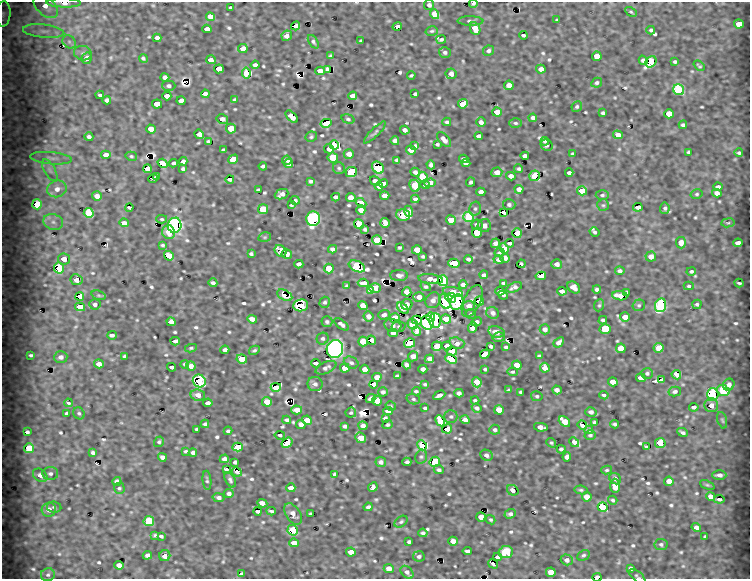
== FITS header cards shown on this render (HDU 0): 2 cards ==
NAXIS1  =                  748 / length of data axis 1
NAXIS2  =                  577 / length of data axis 2

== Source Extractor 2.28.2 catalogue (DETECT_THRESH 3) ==
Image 748 x 577 px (HDU 0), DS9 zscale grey, 1 PNG px = 1 image px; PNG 752 x 581 px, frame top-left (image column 1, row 577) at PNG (2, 2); each listed source drawn as its Kron ellipse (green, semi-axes under 4 px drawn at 4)
Background 4000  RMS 42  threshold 127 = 3 sigma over >= 5 px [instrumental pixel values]
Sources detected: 669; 2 with non-positive FLUX_AUTO (blend fragments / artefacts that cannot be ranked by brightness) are neither listed nor drawn; of the other 667, the 500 brightest by FLUX_AUTO listed and drawn (167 fainter detections omitted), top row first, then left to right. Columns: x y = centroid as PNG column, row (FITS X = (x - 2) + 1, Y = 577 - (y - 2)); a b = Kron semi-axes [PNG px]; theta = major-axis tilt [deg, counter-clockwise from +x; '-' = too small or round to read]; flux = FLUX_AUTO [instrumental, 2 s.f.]
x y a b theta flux
64 3 17 4 -2 35000
473 3 4 3 - 6100
429 5 5 5 - 9600
46 6 14 8 -42 34000
231 8 4 3 - 6000
631 12 6 4 -30 4600
3 14 12 7 86 16000
435 14 5 4 - 100000
210 17 4 4 - 30000
557 20 3 3 - 4300
470 21 13 4 -1 7400
739 24 5 4 - 37000
296 26 4 4 - 13000
397 26 5 3 - 11000
475 28 6 5 - 39000
207 29 5 4 - 22000
651 30 4 4 - 5300
44 31 21 6 -6 30000
432 31 6 4 15 4700
523 35 4 3 - 6100
287 36 5 5 - 17000
157 38 4 4 - 13000
441 39 5 3 - 6200
361 41 3 3 - 4200
69 42 7 6 - 8800
313 42 7 4 -58 5900
243 49 5 4 - 25000
488 51 6 5 - 6900
445 52 6 5 - 7200
83 53 9 7 -15 10000
331 56 4 3 - 5000
597 56 4 4 - 45000
87 58 6 5 - 20000
143 58 4 3 - 5300
211 60 5 4 - 21000
643 60 5 4 - 4700
651 62 6 5 - 220000
675 62 3 3 - 5000
255 65 4 4 - 10000
699 66 6 3 -40 4300
219 69 5 4 - 58000
328 69 4 4 - 12000
541 69 4 4 - 17000
320 71 5 4 - 24000
246 73 5 4 - 42000
451 74 5 5 - 17000
411 75 4 2 - 4500
165 78 4 4 - 15000
597 83 5 4 - 6000
509 85 5 4 - 26000
169 86 6 5 - 8200
679 90 6 5 - 340000
205 94 4 4 - 20000
415 94 3 3 - 5000
100 95 4 2 - 4800
167 96 4 4 - 28000
353 96 4 4 - 19000
107 100 4 4 - 9400
235 100 4 4 - 7600
181 101 4 4 - 17000
157 104 5 4 - 180000
463 104 5 4 - 100000
577 107 5 5 - 5700
497 112 5 4 - 41000
603 113 4 3 - 6500
669 114 5 4 - 53000
292 117 7 4 -46 23000
533 118 4 4 - 8600
222 119 6 4 -12 10000
348 119 7 4 -15 5900
447 122 4 3 - 6200
481 122 5 4 - 13000
326 123 5 4 - 65000
515 123 6 5 - 5100
683 125 4 4 - 6500
151 129 5 4 - 33000
231 129 5 5 - 69000
405 130 4 4 - 12000
375 132 15 4 45 7000
199 134 5 4 - 16000
618 135 5 4 - 18000
479 136 4 4 - 12000
89 137 4 4 - 8300
311 137 6 5 - 5000
444 140 9 5 -50 19000
395 141 4 4 - 10000
545 141 4 4 - 5600
208 142 4 3 - 6200
437 144 3 3 - 4900
334 145 4 4 - 150000
547 145 6 5 - 9800
415 146 4 4 - 7700
329 149 5 4 - 15000
223 150 3 3 - 4400
411 150 5 4 - 42000
689 152 4 3 - 7500
739 153 4 4 - 4900
349 154 5 4 - 16000
573 154 3 3 - 4800
106 155 5 4 - 25000
131 156 6 4 -14 4300
525 156 4 4 - 12000
51 158 21 6 -5 21000
333 158 5 5 - 110000
233 159 5 4 - 55000
464 159 4 4 - 8000
287 160 5 4 - 18000
397 160 4 4 - 8600
183 161 4 4 - 13000
163 163 5 4 - 29000
173 163 4 3 - 6800
466 163 4 4 - 9100
289 164 4 3 - 11000
431 165 4 4 - 8600
263 166 4 3 - 6400
339 168 6 6 - 5300
378 168 7 5 -46 150000
147 169 4 4 - 19000
183 169 4 3 - 6000
519 169 4 4 - 4900
50 170 12 5 -60 13000
351 172 6 5 - 250000
415 172 5 4 - 9200
497 172 5 5 - 20000
569 173 4 3 - 7400
511 176 4 4 - 15000
534 176 5 5 - 92000
157 177 4 4 - 7600
423 177 5 4 - 110000
153 178 5 3 - 6500
230 179 4 3 - 8300
310 181 4 3 - 6400
375 181 5 4 - 12000
470 182 4 3 - 6600
383 183 5 4 - 16000
430 183 5 4 - 28000
425 185 4 3 - 4600
379 186 4 4 - 13000
415 186 6 5 - 100000
718 187 4 4 - 13000
57 189 10 8 14 25000
519 189 4 4 - 16000
258 190 4 3 - 5600
582 191 5 4 - 99000
481 192 4 4 - 13000
717 193 4 4 - 16000
281 194 7 5 21 14000
697 194 6 4 15 4900
602 195 7 4 1 5500
97 196 5 4 - 15000
385 196 4 4 - 29000
336 197 4 3 - 6700
351 198 4 4 - 39000
415 199 4 4 - 7900
295 200 5 4 - 5500
361 203 6 4 -43 19000
37 204 5 5 - 150000
291 205 3 3 - 4200
509 205 6 5 - 6900
603 205 6 6 - 5300
638 207 5 3 - 15000
129 208 4 3 - 5200
665 208 5 5 - 6600
263 209 5 5 - 130000
475 209 7 5 76 6700
361 210 4 4 - 20000
408 211 6 4 -66 15000
503 212 4 3 - 10000
89 213 5 4 - 170000
403 215 7 5 -16 79000
468 217 5 5 - 210000
162 219 5 4 - 4900
313 219 7 7 - 400000
451 220 5 4 - 88000
53 222 10 7 -17 18000
124 223 5 3 - 12000
385 223 5 5 - 24000
728 223 6 4 8 4600
359 224 5 4 - 170000
175 225 7 7 - 560000
477 225 5 5 - 10000
484 226 6 6 - 11000
365 229 4 3 - 5500
169 232 7 6 - 42000
477 232 5 5 - 230000
595 232 5 3 - 5000
517 233 5 4 - 41000
265 237 6 5 - 4700
377 240 5 5 - 100000
495 243 5 4 - 15000
510 243 4 3 - 8900
681 243 5 5 - 20000
738 243 5 4 - 19000
163 245 4 3 - 4600
399 248 4 3 - 4200
504 248 5 4 - 28000
333 249 4 4 - 13000
417 250 5 4 - 72000
281 251 6 5 - 41000
499 253 5 3 - 5100
251 254 4 3 - 4900
287 254 5 4 - 20000
169 256 5 4 - 88000
423 256 3 3 - 4300
651 257 5 5 - 18000
505 258 5 4 - 15000
64 259 6 5 - 33000
468 259 4 3 - 6100
499 260 5 4 - 15000
454 263 6 4 -13 160000
299 264 4 4 - 12000
521 264 4 3 - 5600
557 264 5 5 - 15000
357 266 9 5 -25 210000
59 268 5 5 - 200000
329 268 5 4 - 90000
620 271 4 3 - 8500
691 271 5 4 - 5300
399 275 9 5 -1 11000
484 275 4 3 - 8200
541 276 5 4 - 17000
431 279 12 5 -6 25000
76 280 6 5 - 28000
443 281 5 5 - 310000
213 283 4 3 - 7300
363 283 5 4 - 27000
503 283 4 3 - 5900
739 283 4 2 - 4700
463 285 4 4 - 12000
347 286 4 4 - 4900
689 286 5 4 - 4400
426 287 5 4 - 5300
514 287 8 4 20 13000
574 287 7 5 -36 16000
375 288 5 4 - 100000
371 290 4 4 - 25000
597 290 4 3 - 7100
500 291 4 3 - 13000
562 291 5 4 - 18000
407 292 4 4 - 35000
453 292 10 5 -11 66000
627 292 4 3 - 5900
99 295 7 4 -19 4500
285 295 8 5 -25 5600
503 295 5 3 - 5400
80 296 4 4 - 24000
620 296 7 4 -8 37000
419 297 5 5 - 17000
451 298 5 5 - 260000
433 300 8 7 - 15000
445 301 8 5 -63 390000
472 301 17 8 65 12000
479 301 5 4 - 93000
325 302 6 5 - 5300
457 302 8 6 68 330000
95 304 5 5 - 9300
697 304 4 4 - 4900
301 305 7 6 - 85000
363 305 5 4 - 25000
407 305 5 5 - 14000
599 305 6 5 - 4700
639 305 6 5 - 5200
661 305 7 5 79 360000
469 306 6 5 - 19000
80 307 5 4 - 82000
403 308 7 4 -41 25000
493 313 6 5 - 11000
471 314 5 5 - 4700
384 315 6 4 20 11000
369 316 5 5 - 17000
431 317 4 4 - 150000
625 317 5 4 - 32000
395 318 5 4 - 100000
252 319 5 4 - 28000
446 319 5 4 - 68000
417 320 5 4 - 83000
435 320 7 6 - 470000
603 320 4 3 - 6700
171 322 4 4 - 17000
327 322 5 5 - 6100
427 322 7 6 - 400000
477 322 5 4 - 9900
341 324 9 4 -37 9100
413 324 5 5 - 51000
393 325 9 6 -17 12000
399 326 7 5 -1 6000
473 327 5 4 - 31000
545 329 5 5 - 13000
605 329 5 5 - 160000
417 331 5 4 - 18000
496 332 8 5 -14 18000
393 333 4 4 - 12000
112 335 5 3 - 8300
499 337 6 5 - 6600
323 339 6 5 - 6400
371 340 5 4 - 18000
175 341 4 4 - 9400
363 342 5 4 - 35000
559 342 6 4 39 12000
410 343 5 4 - 170000
457 343 8 5 -17 18000
437 346 5 4 - 55000
447 346 5 4 - 29000
491 346 4 3 - 6500
506 347 4 3 - 5900
191 348 6 4 9 4600
621 348 5 5 - 45000
659 348 5 5 - 66000
335 349 9 8 - 740000
225 350 4 4 - 10000
254 350 6 4 29 5000
452 351 5 4 - 50000
485 354 5 4 - 43000
31 355 4 3 - 4200
125 356 4 4 - 6300
413 356 5 5 - 14000
539 356 4 3 - 4200
61 357 7 6 - 13000
242 359 5 4 - 83000
429 359 5 3 - 14000
451 359 6 4 -23 130000
316 363 4 3 - 12000
351 363 7 5 -24 7800
99 364 5 4 - 21000
185 364 4 4 - 6300
407 365 5 4 - 10000
517 365 5 4 - 43000
191 366 5 4 - 22000
172 367 4 3 - 9600
326 368 11 5 25 11000
345 368 5 4 - 76000
545 368 5 4 - 30000
365 369 5 4 - 24000
423 369 4 4 - 12000
485 369 3 3 - 4200
512 372 5 3 - 4300
647 373 6 5 - 7000
676 375 5 4 - 22000
397 376 4 3 - 5200
377 377 4 4 - 24000
641 378 5 4 - 34000
662 380 4 3 - 8700
199 381 7 6 - 210000
477 382 5 5 - 71000
613 382 4 4 - 34000
315 384 7 7 - 9800
373 384 4 4 - 18000
425 384 4 3 - 4300
729 385 6 5 - 11000
276 387 5 4 - 100000
509 390 4 3 - 5600
557 390 5 4 - 13000
416 391 4 3 - 5000
675 391 6 5 - 6800
723 391 7 5 -23 110000
383 392 5 4 - 8400
521 392 4 3 - 5800
459 393 4 4 - 9600
713 394 6 5 - 260000
198 395 7 5 -9 21000
439 395 6 4 27 15000
604 395 5 3 - 5400
537 396 5 5 - 5000
370 399 5 4 - 12000
413 399 7 5 -17 5700
377 400 5 5 - 51000
475 400 4 4 - 5100
267 402 5 4 - 58000
68 403 4 3 - 7000
208 403 5 4 - 14000
711 405 7 7 - 19000
391 406 5 4 - 4300
694 407 5 3 - 10000
425 408 4 3 - 4900
477 408 5 4 - 8900
297 410 5 4 - 30000
499 410 5 4 - 45000
388 411 5 4 - 19000
591 412 5 4 - 9600
67 413 4 4 - 8400
79 413 6 5 - 5600
351 413 5 5 - 4400
451 417 6 6 - 7100
385 418 4 4 - 6900
287 420 4 4 - 6600
307 420 5 4 - 41000
465 420 5 4 - 15000
722 420 8 4 -75 5300
440 421 6 4 -62 75000
564 422 6 4 -40 59000
595 422 4 3 - 6800
205 424 4 4 - 5800
301 424 5 4 - 14000
614 424 4 3 - 5200
387 425 5 4 - 5000
582 425 5 3 - 15000
345 426 4 4 - 6900
363 426 4 4 - 13000
541 427 7 4 -10 17000
197 429 4 3 - 7100
447 429 5 4 - 30000
495 430 5 5 - 6100
589 430 4 3 - 4500
228 431 4 3 - 5000
27 432 4 3 - 5900
683 432 6 3 -26 7000
280 435 5 3 - 5100
590 435 6 4 17 5200
361 438 6 4 -41 75000
159 442 5 5 - 5300
574 442 5 4 - 31000
287 443 6 4 37 73000
551 443 5 3 - 5600
660 443 5 5 - 140000
422 445 5 4 - 26000
646 446 4 3 - 4300
238 447 5 4 - 110000
29 448 5 5 - 200000
561 449 4 3 - 6200
185 451 4 3 - 4500
93 452 4 3 - 6100
193 453 4 4 - 8200
486 455 6 5 - 8800
162 457 4 4 - 11000
421 457 7 5 74 6300
567 457 4 4 - 11000
224 459 4 4 - 9900
235 462 4 4 - 5800
381 462 5 5 - 9400
407 462 4 4 - 8800
435 462 5 5 - 360000
226 469 4 3 - 6800
439 470 5 4 - 6000
607 470 5 4 - 4400
237 472 5 3 - 6800
50 474 8 6 1 8600
335 474 4 3 - 7300
40 475 8 6 -38 14000
719 475 7 4 0 13000
615 479 6 5 - 11000
207 480 9 4 -85 5400
230 480 8 5 -62 7500
117 481 4 4 - 15000
669 481 4 4 - 25000
707 485 8 4 -24 4700
615 486 7 4 -90 29000
373 487 5 4 - 19000
119 488 6 5 - 5400
291 488 4 4 - 25000
513 490 6 5 - 13000
581 490 6 4 -9 4900
229 493 5 4 - 9300
587 497 5 4 - 38000
711 497 5 4 - 22000
219 498 6 4 -12 9100
719 499 5 3 - 7100
613 500 5 4 - 4800
262 503 5 4 - 27000
54 507 7 5 -9 6000
368 507 4 3 - 7400
603 507 5 5 - 220000
49 510 7 7 - 20000
258 511 4 3 - 6800
271 511 4 3 - 5800
293 514 12 7 -57 17000
311 514 4 3 - 5000
510 514 6 4 20 7500
481 517 5 4 - 25000
491 520 5 4 - 4300
149 521 5 5 - 260000
401 522 7 5 37 5600
696 527 5 4 - 11000
293 530 5 5 - 180000
423 533 4 4 - 6200
155 535 4 3 - 4400
161 536 4 3 - 6200
705 537 3 3 - 4300
453 541 5 4 - 19000
409 542 4 3 - 5600
294 543 5 4 - 28000
661 544 6 5 - 6600
467 551 5 3 - 9400
351 552 5 4 - 25000
506 552 7 6 - 110000
147 555 4 4 - 9800
583 555 7 5 27 5500
165 556 6 5 - 19000
419 556 6 5 - 6800
497 557 4 3 - 6900
567 560 6 5 - 12000
493 564 5 3 - 4600
119 565 5 4 - 16000
389 568 5 4 - 21000
631 568 4 3 - 7300
407 572 7 5 -42 11000
551 572 5 4 - 45000
241 574 3 3 - 5400
48 575 7 6 - 7300
637 576 10 5 -39 5700
597 577 4 3 - 42000
At the frame edge (FLAGS 8, measured only in part): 5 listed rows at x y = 64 3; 473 3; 3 14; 637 576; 597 577
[167 fainter detections neither listed nor drawn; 2 non-positive-flux detections neither listed nor drawn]